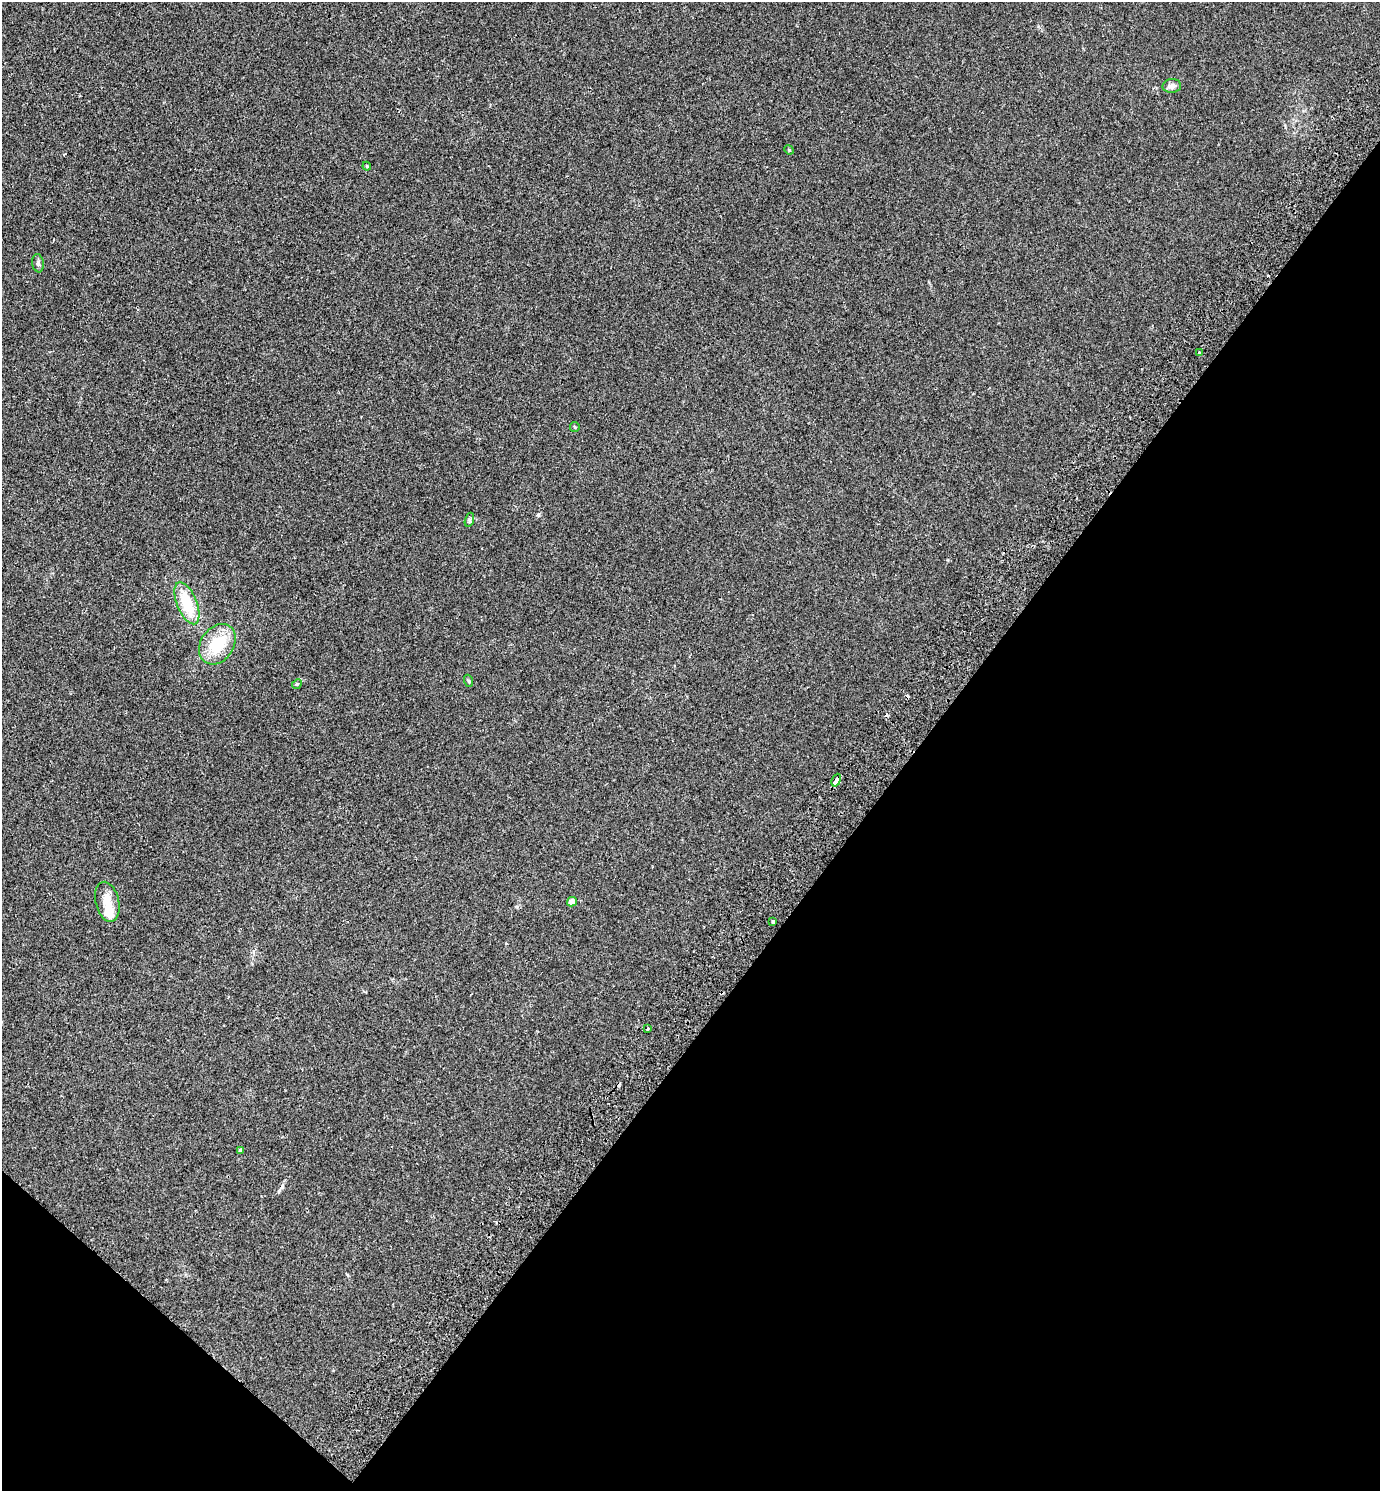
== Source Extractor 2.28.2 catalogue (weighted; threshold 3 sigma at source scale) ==
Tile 15 of 4 x 4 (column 3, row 4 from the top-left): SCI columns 2959-4336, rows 44-1532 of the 6057 x 6041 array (HDU 1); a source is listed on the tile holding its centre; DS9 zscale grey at full resolution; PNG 1382 x 1493 px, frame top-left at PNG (2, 2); each listed source drawn as its Kron ellipse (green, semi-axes under 4 px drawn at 4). Shown black and unused: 37% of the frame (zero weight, under 2 of 3 exposures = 3% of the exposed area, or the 3 px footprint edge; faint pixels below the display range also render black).
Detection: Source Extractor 2.28.2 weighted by HDU 2 'WHT'; one run over the whole footprint, this tile lists its part. Background 0.0259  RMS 0.0068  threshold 0.0307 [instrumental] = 3 sigma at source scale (4.5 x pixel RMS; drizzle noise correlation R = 1.50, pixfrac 1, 0.05/0.05 arcsec/px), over >= 5 px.
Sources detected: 21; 3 cosmic-ray / hot-pixel residue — neither listed nor drawn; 1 inside a brighter listed object's ellipse — not listed separately; the other 17 listed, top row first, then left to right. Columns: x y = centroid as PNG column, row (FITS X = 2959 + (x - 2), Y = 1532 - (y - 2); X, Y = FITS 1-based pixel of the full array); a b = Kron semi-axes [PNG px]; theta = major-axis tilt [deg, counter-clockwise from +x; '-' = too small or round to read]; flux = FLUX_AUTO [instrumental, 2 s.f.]
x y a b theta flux
1172 86 9 6 3 3.3
789 150 5 4 - 0.63
367 166 4 3 - 0.61
38 263 9 5 -81 1.6
1200 353 4 3 - 1.6
575 427 5 4 - 0.68
469 520 7 4 71 1.1
187 603 22 10 -68 23
217 644 22 16 55 23
469 681 6 4 -70 0.8
297 684 5 4 - 0.73
836 780 7 4 68 3.4
107 902 20 11 -76 9.4
572 902 5 4 - 5.4
773 922 3 3 - 1.5
648 1028 3 2 - 0.99
241 1150 4 3 - 2.1